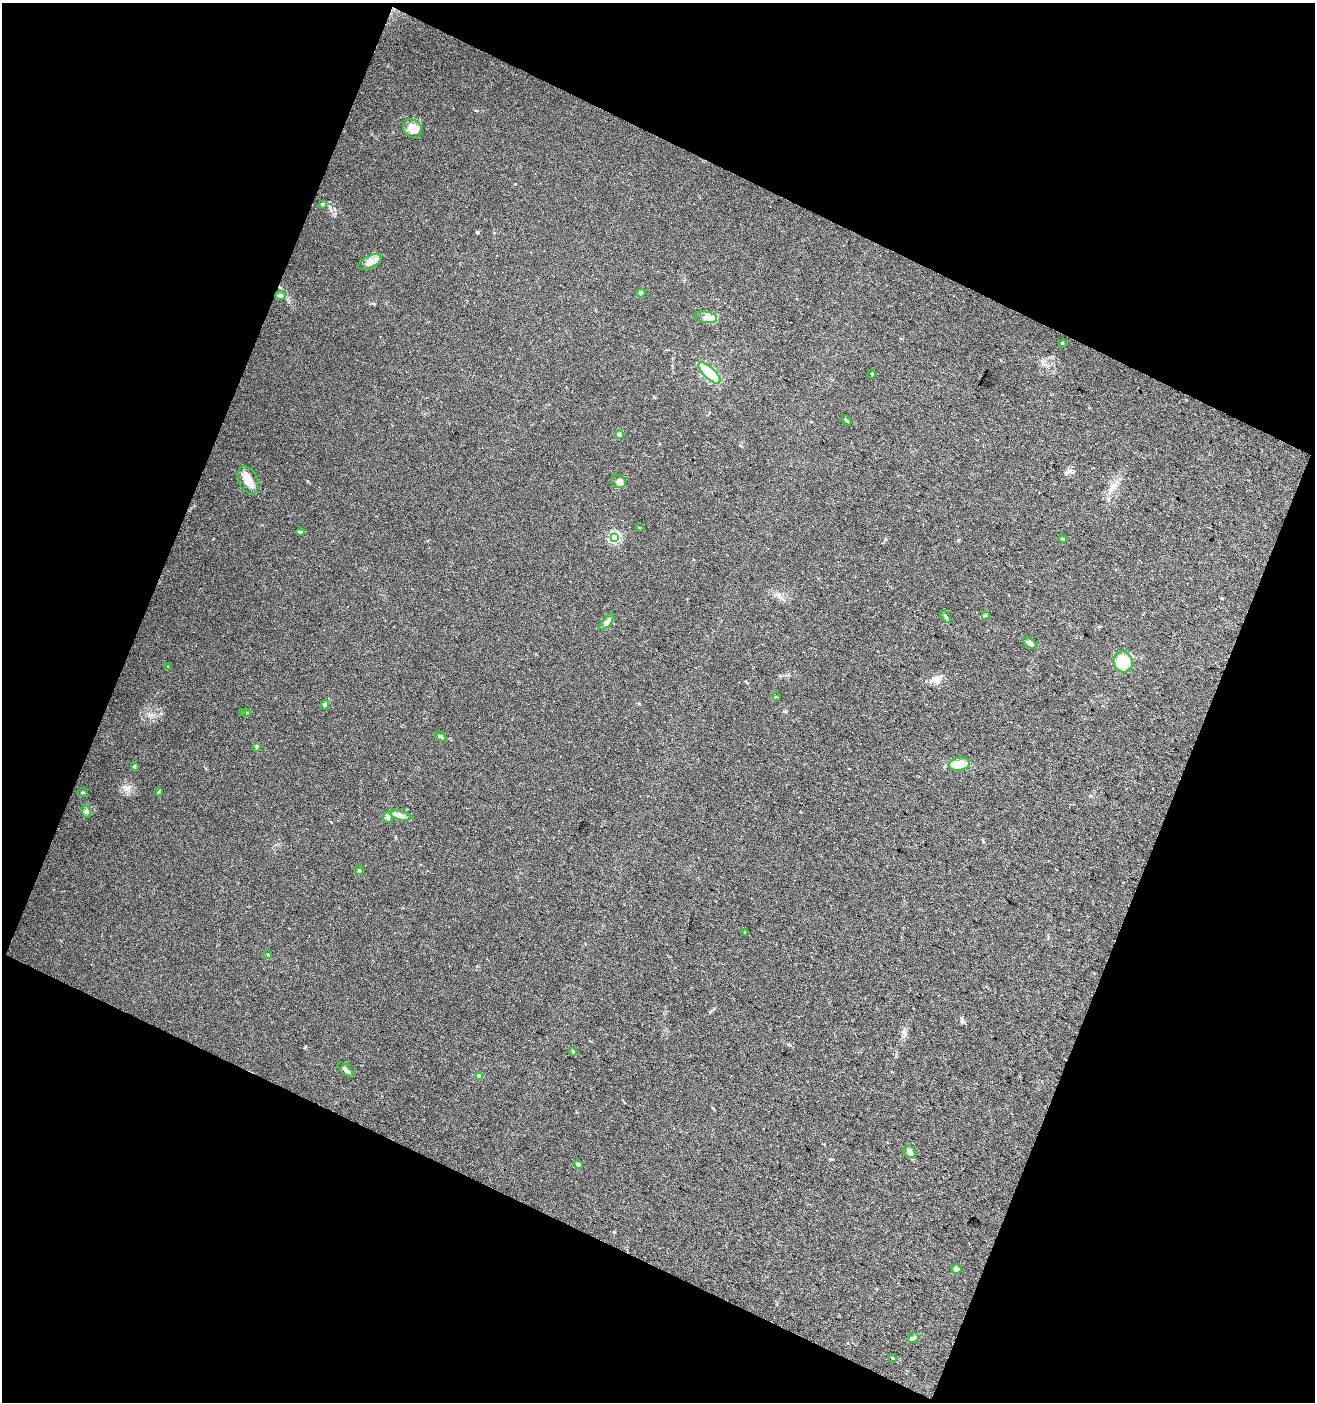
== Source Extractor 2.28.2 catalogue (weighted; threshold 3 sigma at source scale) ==
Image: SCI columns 107-2731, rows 2-2800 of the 2855 x 2800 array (HDU 1 of 3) = the unmasked area's bounding box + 8 px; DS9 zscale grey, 2 x 2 block average (1 PNG px = mean of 2 x 2 image px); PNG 1317 x 1404 px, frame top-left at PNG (2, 3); each listed source drawn as its Kron ellipse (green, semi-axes under 4 px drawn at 4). Shown black and unused: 43% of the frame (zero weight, under 3 of 4 exposures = <1% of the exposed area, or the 3 px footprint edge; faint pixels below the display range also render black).
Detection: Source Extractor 2.28.2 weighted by HDU 2 'WHT'. Background 0.0244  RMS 0.0047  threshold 0.0212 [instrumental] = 3 sigma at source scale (4.5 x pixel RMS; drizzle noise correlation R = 1.50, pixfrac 1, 0.0396/0.0396 arcsec/px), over >= 5 px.
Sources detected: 49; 2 inside a brighter listed object's ellipse — not listed separately; the other 47 listed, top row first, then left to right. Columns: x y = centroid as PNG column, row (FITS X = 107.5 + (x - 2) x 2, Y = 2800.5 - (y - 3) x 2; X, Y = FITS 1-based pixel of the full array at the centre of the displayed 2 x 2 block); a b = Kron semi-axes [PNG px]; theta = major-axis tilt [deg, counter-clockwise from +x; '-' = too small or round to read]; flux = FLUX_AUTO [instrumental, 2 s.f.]
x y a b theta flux
412 129 10 8 -44 16
322 204 3 2 - 0.8
370 262 13 6 25 7
641 293 4 4 - 1.8
281 295 5 4 - 2.3
706 317 11 5 -9 7.3
1062 343 4 3 - 0.9
709 373 14 5 -44 58
872 374 4 3 - 1.2
846 421 6 3 -49 1.4
620 435 3 2 - 9.3
248 480 14 9 -66 13
619 482 8 6 -27 4
639 527 3 2 - 1.3
300 532 4 3 - 2.2
615 537 4 3 - 100
1063 539 4 3 - 1.6
985 615 4 2 - 1
946 616 7 3 -52 1.6
607 622 10 4 52 4.4
1030 643 8 4 -33 4.9
1123 662 10 9 - 28
168 666 3 2 - 0.44
776 697 3 2 - 0.61
325 705 4 4 - 1.9
242 713 4 3 - 1.2
246 713 3 2 - 0.81
441 737 6 2 -34 1.3
256 747 3 2 - 1
959 764 10 6 9 21
135 766 4 3 - 1.3
83 792 5 2 - 1.1
158 792 3 2 - 0.88
86 811 7 3 -63 2.1
401 815 11 4 -15 5.1
388 817 6 4 -85 2.9
359 870 5 3 - 1.5
744 932 3 2 - 0.46
268 955 4 2 - 0.91
573 1052 4 3 - 1.1
346 1070 10 4 -47 3.7
480 1076 4 3 - 7
910 1152 7 5 -37 4.3
578 1164 5 4 - 2
956 1269 5 4 - 2.9
913 1338 5 5 - 2.4
893 1358 3 2 - 0.82
Diffuse or blended objects may show on this block-average render without a row.